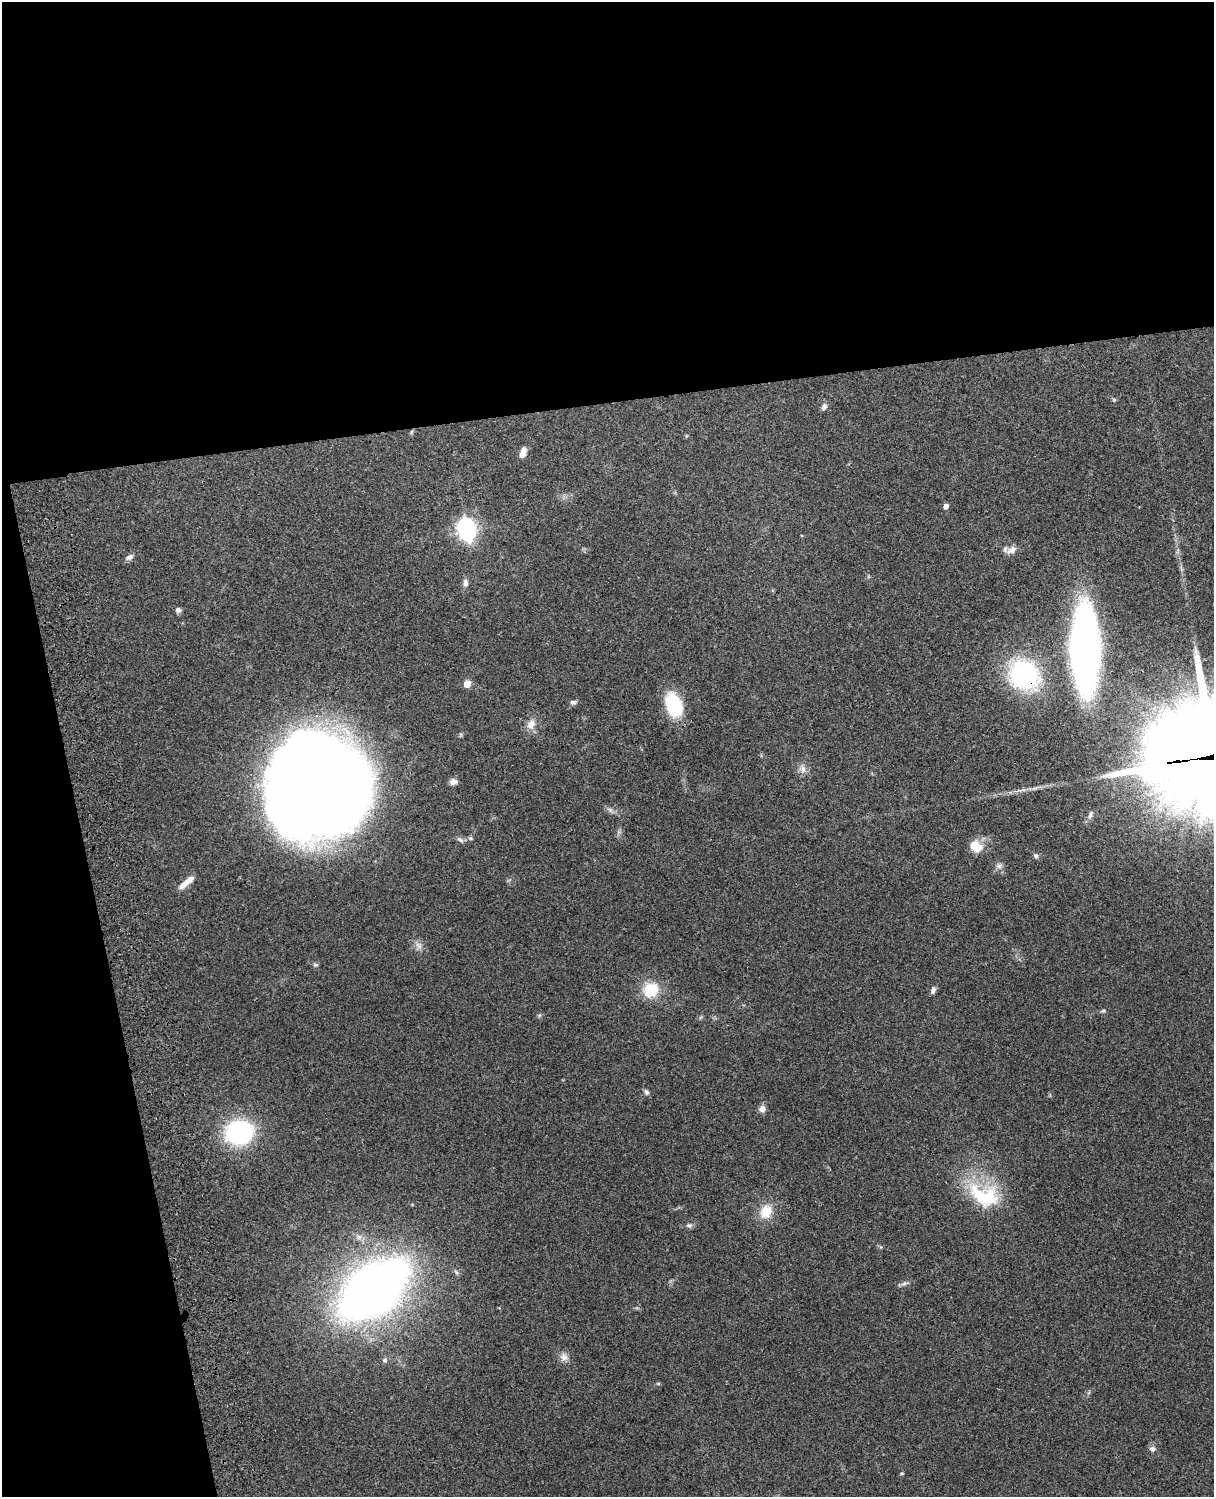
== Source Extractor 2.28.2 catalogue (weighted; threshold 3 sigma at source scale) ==
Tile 1 of 4 x 3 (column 1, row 1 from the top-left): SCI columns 120-1331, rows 3155-4649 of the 5087 x 4927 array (HDU 1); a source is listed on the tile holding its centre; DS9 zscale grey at full resolution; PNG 1216 x 1499 px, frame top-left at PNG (2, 2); no overlay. Shown black and unused: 33% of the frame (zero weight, under 3 of 4 exposures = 6% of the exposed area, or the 3 px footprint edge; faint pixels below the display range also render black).
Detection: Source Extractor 2.28.2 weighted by HDU 2 'WHT'; one run over the whole footprint, this tile lists its part. Background 0.233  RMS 0.0086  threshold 0.0387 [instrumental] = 3 sigma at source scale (4.5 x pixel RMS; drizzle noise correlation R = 1.50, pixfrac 1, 0.05/0.05 arcsec/px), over >= 5 px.
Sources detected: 45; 2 inside a brighter object's white glare — not listed; the other 43 listed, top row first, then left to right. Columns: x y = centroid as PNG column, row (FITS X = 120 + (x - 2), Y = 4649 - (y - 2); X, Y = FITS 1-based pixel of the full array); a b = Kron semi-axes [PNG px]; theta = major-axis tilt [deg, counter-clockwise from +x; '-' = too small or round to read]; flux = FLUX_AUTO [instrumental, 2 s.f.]
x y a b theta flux
1114 400 5 5 - 1.1
824 407 9 7 63 3.1
411 432 6 4 71 1.2
523 452 12 6 69 6.1
946 506 5 4 - 4.8
467 532 7 7 - 330
1011 550 16 9 29 5.7
130 557 11 7 32 3.2
465 583 10 6 -86 3.6
178 610 7 6 - 2.8
1085 649 49 17 -89 780
1024 675 31 27 -41 130
467 684 5 5 - 13
573 702 8 5 7 2.5
674 705 26 16 -72 44
531 724 15 10 63 7.5
803 769 12 8 -80 4.8
453 782 9 7 5 4.3
320 784 77 64 -88 2600
610 810 7 6 - 2.5
460 840 10 5 -32 2.3
976 846 16 12 -27 14
1036 856 7 6 - 2
999 866 8 6 1 2.7
186 883 23 7 39 8.7
419 946 11 8 -45 4.5
315 965 7 5 -7 1.5
650 990 19 17 30 25
933 990 10 6 69 2.8
1103 1011 6 4 19 1.2
646 1092 8 6 -60 2
762 1109 9 8 - 4.6
239 1132 29 24 9 96
984 1196 46 29 -23 57
766 1211 21 16 65 16
689 1225 8 6 -8 2.3
904 1283 11 5 22 2.5
373 1289 62 34 39 830
564 1357 12 10 -35 5.4
385 1360 6 6 - 1.9
658 1383 6 4 0 1
1152 1449 7 6 - 3.3
902 1473 5 3 - 1.1
Overlapping masked pixels (flux is a lower limit): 3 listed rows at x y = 1085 649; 1024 675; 320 784